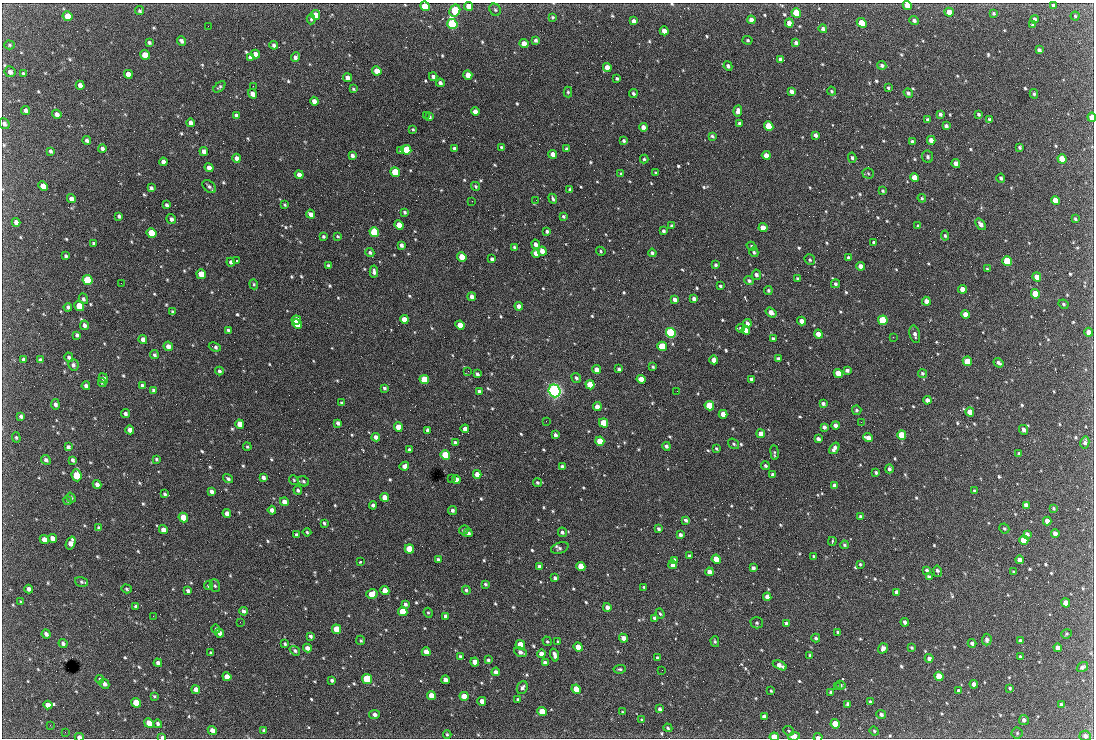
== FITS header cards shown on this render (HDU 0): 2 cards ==
NAXIS1  =                 1092 /fastest changing axis
NAXIS2  =                  736 /next to fastest changing axis

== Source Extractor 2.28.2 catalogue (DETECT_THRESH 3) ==
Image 1092 x 736 px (HDU 0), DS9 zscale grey, 1 PNG px = 1 image px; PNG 1096 x 740 px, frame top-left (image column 1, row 736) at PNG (2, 3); each listed source drawn as its Kron ellipse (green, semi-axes under 4 px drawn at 4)
Background 2580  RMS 46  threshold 139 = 3 sigma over >= 5 px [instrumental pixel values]
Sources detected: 735; of the 735, the 500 brightest by FLUX_AUTO listed and drawn (235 fainter detections omitted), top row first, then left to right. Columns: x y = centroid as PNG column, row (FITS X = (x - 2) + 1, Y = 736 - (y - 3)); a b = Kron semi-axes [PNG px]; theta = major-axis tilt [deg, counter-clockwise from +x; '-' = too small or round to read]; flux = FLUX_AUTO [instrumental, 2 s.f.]
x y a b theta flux
907 5 4 4 - 4.6e+04
1053 5 4 3 - 5.5e+03
425 6 5 4 - 1.3e+05
469 6 4 4 - 3.1e+04
495 10 6 5 - 6.1e+03
140 11 4 4 - 5.5e+03
455 11 6 5 - 2.2e+05
949 12 5 4 - 4.7e+04
796 13 5 4 - 1.6e+05
993 13 4 3 - 4.8e+03
315 15 5 4 - 3.8e+04
68 16 5 4 - 6.6e+04
1075 16 4 4 - 4.0e+03
552 17 4 3 - 4.7e+03
311 19 5 4 - 4.2e+03
1035 19 4 3 - 8.9e+03
751 20 4 4 - 1.6e+04
914 20 5 4 - 8.6e+03
634 21 4 4 - 1.2e+04
789 23 4 4 - 2.1e+04
862 23 6 4 -45 7.7e+04
452 24 5 5 - 4.5e+05
1033 24 4 3 - 7.6e+03
208 26 2 2 - 4.4e+03
823 29 4 4 - 8.3e+03
664 31 4 4 - 2.5e+04
536 40 4 3 - 7.2e+03
748 40 5 4 - 4.4e+03
181 41 5 3 - 8.2e+03
149 43 4 3 - 6.2e+03
796 43 4 4 - 8.7e+03
524 44 4 4 - 3.4e+04
9 45 5 4 - 4.7e+03
274 45 4 4 - 9.6e+03
1039 50 4 3 - 9.4e+03
255 54 4 4 - 1.6e+04
145 55 5 4 - 5.1e+04
250 57 4 4 - 1.0e+04
295 57 5 4 - 1.1e+04
780 59 4 3 - 7.5e+03
882 65 4 4 - 7.4e+03
728 66 5 4 - 8.2e+03
607 67 4 4 - 2.5e+04
377 71 5 4 - 4.2e+04
10 72 5 5 - 1.3e+04
23 73 4 3 - 4.7e+03
128 74 5 4 - 3.1e+04
468 75 4 4 - 2.9e+04
433 77 4 3 - 9.6e+03
348 78 4 4 - 2.2e+04
617 79 3 3 - 5.5e+03
440 83 4 3 - 9.5e+03
80 85 4 4 - 1.7e+04
253 86 2 2 - 1.9e+04
219 87 7 3 41 5.3e+03
888 88 3 3 - 4.9e+03
353 89 4 3 - 3.9e+03
791 91 4 4 - 1.3e+04
832 91 5 3 - 4.0e+03
568 92 5 4 - 4.7e+03
633 93 4 3 - 5.7e+03
908 93 5 4 - 7.2e+03
252 94 5 4 - 2.2e+04
1034 94 5 4 - 4.9e+03
314 101 4 4 - 1.8e+04
26 110 4 4 - 1.3e+04
738 111 5 4 - 1.3e+04
475 112 4 4 - 2.3e+04
57 114 5 4 - 1.4e+04
940 114 4 3 - 8.1e+03
978 114 3 3 - 5.4e+03
236 115 4 3 - 1.0e+04
426 115 2 2 - 6.3e+03
429 117 4 3 - 5.0e+03
1092 117 4 3 - 2.9e+04
990 119 4 3 - 6.0e+03
927 120 4 3 - 5.6e+03
191 123 4 4 - 1.6e+04
739 123 4 3 - 6.8e+03
4 124 6 5 - 1.2e+04
769 126 5 4 - 1.2e+05
946 126 4 4 - 9.9e+03
643 127 4 4 - 1.5e+04
413 129 4 3 - 4.1e+03
816 135 4 3 - 1.1e+04
712 136 4 3 - 5.1e+03
87 140 4 4 - 8.7e+03
931 140 4 4 - 2.0e+04
624 141 4 3 - 5.8e+03
912 142 4 3 - 8.8e+03
501 147 4 4 - 4.0e+03
1020 147 4 3 - 5.5e+03
102 148 4 4 - 9.2e+03
454 149 4 3 - 8.6e+03
567 149 4 3 - 8.4e+03
406 150 5 4 - 1.2e+05
50 151 4 3 - 6.4e+03
204 151 4 4 - 1.4e+04
401 151 4 3 - 8.8e+03
553 154 4 4 - 2.6e+04
352 155 4 3 - 9.5e+03
766 155 4 4 - 2.6e+04
927 157 6 5 - 7.7e+03
237 158 4 4 - 1.4e+04
852 158 5 3 - 6.0e+03
644 159 4 3 - 4.8e+03
1062 159 5 4 - 8.1e+04
163 162 4 4 - 1.4e+04
956 164 4 4 - 2.2e+04
209 168 5 4 - 1.9e+04
395 172 5 4 - 1.2e+05
656 173 4 3 - 4.0e+03
868 173 5 5 - 4.6e+03
621 174 4 3 - 4.8e+03
299 175 4 4 - 2.0e+04
915 178 5 4 - 4.6e+04
1001 178 4 4 - 6.9e+03
43 186 5 4 - 2.6e+04
209 186 8 5 -43 8.9e+03
476 186 5 4 - 5.3e+03
151 188 4 3 - 7.4e+03
570 189 4 3 - 6.6e+03
883 191 4 3 - 4.6e+03
922 198 4 4 - 4.5e+03
71 199 4 4 - 1.5e+04
553 199 5 3 - 6.5e+03
536 200 2 2 - 3.9e+03
1056 200 5 4 - 6.2e+04
472 201 2 2 - 8.0e+03
167 205 4 3 - 6.6e+03
285 205 4 3 - 4.3e+03
405 212 4 3 - 5.2e+03
311 214 5 4 - 1.7e+04
119 216 4 3 - 7.8e+03
563 216 4 3 - 5.3e+03
171 219 5 4 - 1.0e+04
1075 219 3 3 - 4.4e+03
16 222 4 4 - 1.5e+04
981 224 6 4 -51 1.3e+04
399 225 5 4 - 4.5e+04
671 226 3 3 - 4.9e+03
918 226 3 3 - 4.1e+03
763 228 4 4 - 3.3e+04
547 231 4 4 - 7.0e+03
663 231 3 3 - 6.0e+03
374 232 5 4 - 2.1e+05
152 233 5 4 - 1.6e+05
323 236 4 4 - 5.4e+03
338 236 4 3 - 4.0e+03
945 236 5 4 - 5.0e+03
874 242 4 3 - 7.5e+03
93 243 3 3 - 4.3e+03
536 244 5 4 - 1.3e+04
401 245 4 3 - 9.6e+03
751 246 5 4 - 5.3e+03
514 247 3 3 - 4.8e+03
542 251 4 4 - 2.2e+04
601 251 5 4 - 4.3e+03
754 252 5 4 - 5.2e+03
370 253 5 4 - 6.0e+03
536 253 4 4 - 2.0e+04
652 253 4 4 - 7.8e+03
66 256 4 3 - 5.8e+03
462 257 5 4 - 6.8e+04
848 258 4 3 - 8.2e+03
492 259 4 3 - 7.1e+03
810 260 5 5 - 5.0e+03
236 261 3 2 - 1.1e+05
1007 261 5 4 - 2.1e+05
231 262 4 4 - 9.6e+03
716 265 3 3 - 5.4e+03
329 266 4 3 - 7.7e+03
860 266 4 4 - 2.1e+04
987 269 3 3 - 4.5e+03
374 272 6 4 -86 1.0e+04
201 274 5 4 - 7.3e+04
756 275 5 4 - 9.7e+03
1037 277 4 4 - 3.4e+04
798 279 4 3 - 5.2e+03
87 280 5 4 - 2.5e+05
749 281 5 4 - 6.8e+03
121 283 2 2 - 9.0e+03
254 284 5 4 - 4.1e+03
835 284 4 4 - 6.2e+03
720 286 4 3 - 4.5e+03
962 289 4 4 - 2.7e+04
768 290 4 4 - 5.6e+03
1035 294 5 4 - 7.5e+04
472 297 4 4 - 1.4e+04
83 299 5 4 - 7.6e+03
675 299 4 4 - 1.3e+04
694 299 4 4 - 1.2e+04
926 301 4 4 - 2.0e+04
1063 304 5 3 - 4.1e+03
79 306 5 4 - 8.9e+04
519 306 4 4 - 1.6e+04
68 307 4 3 - 8.2e+03
172 311 4 3 - 4.6e+03
771 312 6 4 -36 2.8e+04
965 314 4 4 - 2.9e+04
404 319 4 4 - 3.2e+04
296 320 5 4 - 5.8e+04
883 320 5 4 - 2.2e+05
802 321 4 4 - 1.9e+04
747 323 4 4 - 1.1e+04
297 324 5 4 - 6.2e+04
85 325 5 4 - 1.1e+04
460 325 5 4 - 3.7e+04
740 328 4 3 - 5.4e+03
228 330 3 3 - 5.9e+03
746 330 4 4 - 2.2e+04
1089 332 4 4 - 1.9e+04
671 333 5 4 - 5.1e+05
818 334 4 4 - 2.7e+04
915 334 9 5 -76 1.1e+04
77 335 4 3 - 7.7e+03
893 337 2 2 - 1.5e+04
143 339 4 4 - 1.3e+04
773 339 4 3 - 6.6e+03
168 346 5 4 - 1.7e+04
662 346 5 4 - 1.3e+05
215 347 6 3 -21 7.9e+03
154 355 4 4 - 6.0e+03
69 357 5 4 - 7.2e+03
23 359 3 3 - 5.0e+03
778 359 3 3 - 2.1e+04
40 360 4 3 - 6.4e+03
714 360 4 4 - 3.0e+04
967 361 5 4 - 7.8e+04
998 363 5 3 - 8.9e+03
73 365 6 5 - 8.8e+03
653 367 3 3 - 4.7e+03
596 369 4 4 - 1.9e+04
619 369 3 3 - 6.3e+03
847 370 4 3 - 9.9e+03
219 371 4 4 - 6.1e+03
468 371 2 2 - 6.0e+03
838 373 5 4 - 7.5e+04
922 373 5 4 - 5.7e+03
477 374 4 3 - 8.6e+03
103 378 5 4 - 9.9e+03
576 378 5 4 - 7.7e+03
424 379 5 4 - 1.0e+05
641 379 4 4 - 2.6e+04
751 379 4 3 - 7.6e+03
102 382 4 3 - 4.3e+03
590 385 5 4 - 8.7e+04
86 386 4 4 - 8.6e+03
142 386 4 4 - 9.0e+03
384 388 3 3 - 6.1e+03
153 390 4 4 - 6.0e+03
479 391 4 3 - 6.9e+03
555 391 6 6 - 1.2e+06
677 391 2 2 - 5.8e+03
927 400 4 4 - 1.6e+04
341 403 4 3 - 4.5e+03
823 403 4 3 - 7.3e+03
55 404 5 4 - 9.3e+03
709 406 5 4 - 1.2e+05
597 407 4 4 - 2.4e+04
857 410 5 4 - 5.6e+03
970 412 4 4 - 3.5e+04
125 414 4 4 - 8.0e+03
723 414 4 4 - 3.0e+04
21 416 4 3 - 6.4e+03
546 421 2 2 - 6.6e+03
861 422 2 2 - 6.5e+03
338 423 4 3 - 8.8e+03
604 423 5 4 - 9.8e+04
240 424 5 4 - 3.6e+04
835 425 4 4 - 1.3e+04
398 427 4 4 - 4.8e+04
824 427 4 4 - 1.0e+04
465 429 4 4 - 1.6e+04
130 430 4 4 - 2.1e+04
428 430 4 3 - 1.1e+04
1023 430 5 4 - 1.2e+04
761 434 4 4 - 2.5e+04
555 435 4 3 - 8.6e+03
902 435 5 4 - 1.2e+05
16 437 5 4 - 4.2e+03
376 437 4 4 - 1.5e+04
868 438 5 4 - 1.9e+04
818 439 4 3 - 1.1e+04
600 441 5 4 - 7.5e+04
455 443 3 3 - 8.6e+03
1085 443 6 4 78 9.7e+03
734 444 6 4 -34 5.5e+03
666 446 4 4 - 8.8e+03
68 447 4 3 - 7.8e+03
247 447 4 3 - 4.0e+03
834 448 6 4 56 1.4e+04
716 449 4 3 - 4.2e+03
409 450 4 3 - 1.0e+04
774 452 7 4 -83 5.1e+03
1019 453 4 3 - 3.9e+03
445 455 5 4 - 1.4e+05
156 459 3 3 - 4.3e+03
46 460 5 4 - 8.9e+03
73 460 4 3 - 7.4e+03
404 466 5 4 - 1.4e+04
562 466 3 3 - 6.1e+03
765 466 4 4 - 6.5e+03
889 469 4 4 - 8.0e+03
876 472 3 3 - 5.5e+03
477 474 4 4 - 2.6e+04
77 475 6 5 - 1.4e+05
773 475 3 3 - 7.7e+03
263 477 4 4 - 1.0e+04
451 478 3 2 - 5.1e+03
228 479 5 4 - 6.4e+03
294 480 5 4 - 4.1e+03
456 480 4 4 - 2.6e+04
303 481 6 5 - 5.9e+03
537 482 5 4 - 5.0e+03
97 484 4 4 - 1.2e+04
834 486 4 3 - 1.0e+04
298 490 4 4 - 6.0e+03
211 491 4 3 - 1.0e+04
974 491 4 3 - 6.2e+03
165 494 4 3 - 5.4e+03
385 497 4 4 - 3.8e+04
71 498 5 4 - 5.2e+03
68 501 4 4 - 4.1e+03
284 502 4 4 - 1.7e+04
373 505 4 4 - 1.0e+04
1026 505 4 4 - 1.4e+04
1053 508 4 3 - 4.3e+03
272 510 4 4 - 1.3e+04
452 510 4 4 - 7.8e+03
227 513 4 4 - 1.5e+04
860 516 3 3 - 5.4e+03
183 517 5 4 - 7.0e+04
686 520 4 3 - 7.6e+03
1047 521 4 4 - 1.8e+04
324 523 4 3 - 4.9e+03
99 528 4 3 - 7.8e+03
1004 528 5 4 - 4.8e+03
658 529 4 3 - 6.2e+03
163 530 4 4 - 2.0e+04
464 530 5 4 - 4.4e+03
307 532 4 4 - 4.2e+03
562 532 5 4 - 6.6e+03
468 533 4 3 - 9.7e+03
1055 533 4 4 - 1.5e+04
1027 534 4 4 - 9.1e+03
296 535 4 3 - 7.7e+03
680 535 4 3 - 1.0e+04
52 538 5 4 - 1.9e+04
44 539 5 4 - 2.3e+04
1024 540 5 4 - 9.8e+04
832 541 4 3 - 4.1e+03
71 543 7 4 69 2.4e+04
844 545 4 4 - 4.3e+03
560 548 9 5 20 8.0e+03
409 549 5 4 - 9.8e+04
689 556 4 3 - 7.5e+03
814 556 3 3 - 4.8e+03
438 559 3 3 - 5.5e+03
716 559 4 4 - 5.1e+04
674 560 4 4 - 1.3e+04
1020 560 4 4 - 2.0e+04
360 562 3 3 - 4.4e+03
860 564 4 3 - 4.0e+03
673 565 4 4 - 1.8e+04
539 566 4 3 - 1.1e+04
581 566 5 4 - 6.2e+04
753 568 4 4 - 9.5e+03
927 570 4 3 - 5.4e+03
937 571 6 3 -79 8.0e+03
709 572 4 4 - 1.9e+04
1013 572 3 3 - 4.0e+03
929 576 4 3 - 5.4e+03
555 578 4 3 - 7.2e+03
81 582 6 5 - 5.3e+03
485 584 4 3 - 4.7e+03
208 586 4 4 - 5.3e+03
215 586 6 5 - 5.4e+03
644 587 3 3 - 5.1e+03
29 589 4 4 - 1.1e+04
127 589 5 4 - 4.1e+03
466 590 4 3 - 6.0e+03
188 591 4 3 - 7.2e+03
385 591 4 4 - 4.7e+04
896 592 4 4 - 1.5e+04
372 594 5 5 - 4.6e+04
767 597 4 4 - 1.6e+04
21 602 4 3 - 4.3e+03
1066 603 4 4 - 3.8e+04
405 604 4 3 - 7.5e+03
136 606 4 3 - 7.1e+03
607 607 4 4 - 1.5e+04
244 611 4 3 - 8.8e+03
403 612 5 4 - 7.9e+04
428 613 5 4 - 4.2e+03
660 614 5 4 - 4.8e+03
153 616 2 2 - 1.0e+04
445 616 4 3 - 9.5e+03
655 618 4 4 - 8.4e+03
240 622 2 2 - 4.8e+03
905 622 4 3 - 1.0e+04
757 623 6 5 - 6.5e+03
786 623 4 3 - 8.6e+03
216 629 4 4 - 5.0e+03
337 629 5 4 - 6.9e+04
838 632 3 3 - 5.3e+03
220 633 4 4 - 1.6e+04
46 634 4 4 - 1.2e+04
1067 634 5 4 - 4.2e+03
310 636 4 3 - 6.9e+03
623 638 4 4 - 2.0e+04
816 638 4 3 - 4.9e+03
361 640 5 4 - 4.2e+03
987 640 6 5 - 9.7e+03
547 641 5 4 - 4.4e+03
1020 641 4 4 - 1.1e+04
558 642 3 3 - 4.2e+03
715 642 5 4 - 4.9e+03
63 643 4 4 - 8.7e+03
972 643 4 3 - 7.7e+03
285 644 3 3 - 4.4e+03
520 645 5 4 - 8.8e+04
578 647 4 4 - 4.8e+04
307 648 4 4 - 1.5e+04
883 648 5 4 - 1.0e+04
912 648 3 3 - 4.1e+03
1058 648 4 4 - 2.2e+04
295 651 5 4 - 6.9e+03
426 652 4 4 - 2.4e+04
520 652 6 4 -24 1.1e+04
211 653 4 3 - 4.9e+03
541 654 4 4 - 1.7e+04
555 655 7 3 -74 1.2e+04
810 655 3 3 - 4.3e+03
460 656 4 4 - 5.0e+03
1020 657 4 3 - 5.9e+03
657 658 3 3 - 5.8e+03
929 658 4 4 - 1.1e+04
488 660 3 3 - 4.9e+03
475 662 4 4 - 3.4e+04
158 663 4 4 - 1.1e+04
545 663 4 4 - 1.7e+04
780 665 7 4 -24 1.8e+04
1082 667 6 4 35 6.6e+03
620 669 6 4 7 5.4e+03
662 670 2 2 - 5.9e+03
496 672 4 4 - 1.2e+04
939 676 5 4 - 6.1e+04
227 677 4 4 - 3.1e+04
100 679 4 3 - 5.3e+03
367 679 5 4 - 2.5e+05
332 680 4 3 - 6.1e+03
445 680 4 4 - 1.6e+04
104 684 5 4 - 1.2e+04
974 684 4 4 - 1.3e+04
840 685 5 4 - 5.1e+03
837 686 3 2 - 4.2e+03
522 688 6 5 - 9.9e+03
1010 688 4 4 - 4.1e+03
576 689 5 4 - 7.0e+04
196 690 4 4 - 2.3e+04
771 691 3 3 - 3.9e+03
959 691 4 3 - 8.0e+03
831 692 4 3 - 5.3e+03
431 695 4 4 - 3.8e+04
154 696 4 3 - 4.2e+03
464 696 4 4 - 3.4e+04
518 700 3 3 - 5.2e+03
482 701 4 4 - 2.3e+04
870 702 4 3 - 5.6e+03
136 703 5 4 - 7.4e+04
848 704 4 3 - 6.6e+03
48 705 4 4 - 1.9e+04
1061 705 4 3 - 6.7e+03
660 709 3 3 - 6.4e+03
542 712 5 4 - 9.5e+04
623 712 3 3 - 4.5e+03
374 714 5 4 - 9.6e+03
881 715 5 4 - 8.1e+03
764 717 4 3 - 1.1e+04
642 720 4 4 - 4.3e+03
1024 720 5 5 - 1.1e+04
149 723 5 4 - 4.8e+04
158 724 4 4 - 8.2e+03
835 724 5 4 - 7.0e+04
50 725 3 2 - 5.0e+03
668 728 4 3 - 4.4e+03
212 730 5 4 - 1.7e+04
264 730 4 4 - 5.4e+03
788 731 5 4 - 4.3e+03
874 731 5 4 - 4.1e+03
65 732 2 2 - 1.0e+04
1017 733 5 5 - 5.3e+03
447 734 4 3 - 4.2e+03
794 736 6 4 9 2.0e+04
1085 736 6 5 - 1.2e+04
79 737 4 3 - 1.2e+04
162 737 4 3 - 5.0e+03
774 737 4 3 - 7.2e+04
818 737 4 3 - 1.0e+04
At the frame edge (FLAGS 8, measured only in part): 10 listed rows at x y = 907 5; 425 6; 1092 117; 4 124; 794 736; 1085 736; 79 737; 162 737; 774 737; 818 737
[235 fainter detections neither listed nor drawn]